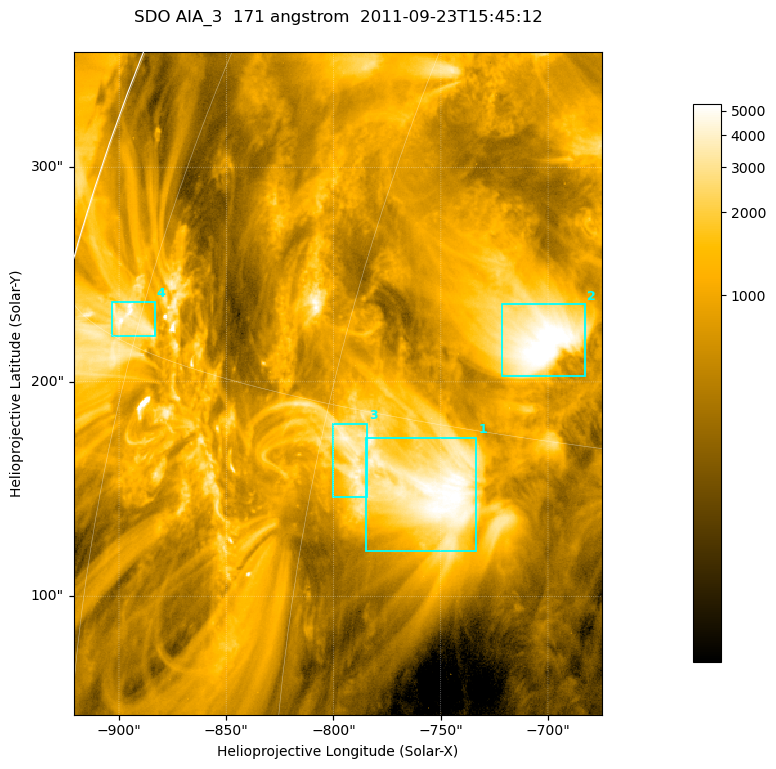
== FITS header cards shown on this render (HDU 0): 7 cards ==
TELESCOP= 'SDO     '           /
INSTRUME= 'AIA_3   '           /
WAVELNTH=                  171 /
WAVEUNIT= 'angstrom'           /
DATE-OBS= '2011-09-23T15:45:12.34' /
CTYPE1  = 'HPLN-TAN'           /
CTYPE2  = 'HPLT-TAN'           /

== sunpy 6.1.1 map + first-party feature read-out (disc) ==
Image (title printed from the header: SDO AIA_3  171 angstrom  2011-09-23T15:45:12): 411 x 515 px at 0.599 arcsec/px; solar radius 957 arcsec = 1596 px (partial field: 2.6% of the solar disc is inside the frame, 98% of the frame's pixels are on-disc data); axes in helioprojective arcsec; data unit not stated in the header (colour bar unlabelled)
Pointing: header CRPIX1/2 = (2051.64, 2049.57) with CRVAL1/2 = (0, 0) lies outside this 411 x 515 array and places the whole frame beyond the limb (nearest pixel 1.41 R_sun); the SolarSoft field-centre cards XCEN/YCEN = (-797.9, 199.3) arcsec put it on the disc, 1310 arcsec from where CRPIX/CRVAL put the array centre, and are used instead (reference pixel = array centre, CRVAL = XCEN/YCEN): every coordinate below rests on XCEN/YCEN
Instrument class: DISC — disc imager (sunpy class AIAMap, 171 A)
Bright regions (active regions / flare kernels): reference = the on-disc median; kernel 3 px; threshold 5 sigma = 2389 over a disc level ~750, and >= 1.15x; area >= 211 px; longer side >= 5 px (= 3 arcsec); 4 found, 4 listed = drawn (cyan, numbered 1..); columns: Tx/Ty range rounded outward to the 2 arcsec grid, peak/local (2 s.f.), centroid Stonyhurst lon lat
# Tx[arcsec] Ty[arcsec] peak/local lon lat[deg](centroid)
1 -786..-732 120..174 7.3 -54 +13
2 -722..-682 202..236 8.5 -50 +18
3 -800..-784 146..182 5.8 -58 +14
4 -904..-882 220..238 7 -76 +16
Off-limb structures (1.02-1.3 R_sun): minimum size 105 px: none found